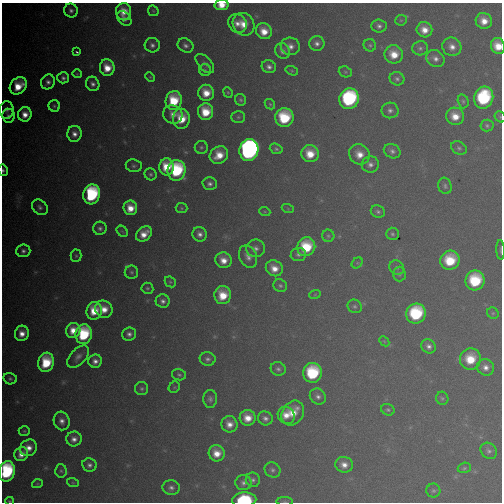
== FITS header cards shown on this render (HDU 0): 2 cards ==
NAXIS1  =                  500
NAXIS2  =                  500

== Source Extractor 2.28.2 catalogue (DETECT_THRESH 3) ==
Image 500 x 500 px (HDU 0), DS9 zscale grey, 1 PNG px = 1 image px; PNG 504 x 504 px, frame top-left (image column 1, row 500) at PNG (2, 3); each listed source drawn as its Kron ellipse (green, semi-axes under 4 px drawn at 4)
Background 4850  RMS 57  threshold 170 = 3 sigma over >= 5 px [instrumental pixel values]
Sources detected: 163; all 163 listed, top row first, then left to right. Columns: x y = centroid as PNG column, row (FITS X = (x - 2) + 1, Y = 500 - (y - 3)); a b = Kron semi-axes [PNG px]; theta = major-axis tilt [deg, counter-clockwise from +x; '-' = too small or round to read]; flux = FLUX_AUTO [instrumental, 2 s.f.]
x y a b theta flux
222 5 7 5 11 5.7e+04
71 10 7 6 - 1.5e+04
153 11 6 5 - 4.4e+03
124 12 8 7 - 5.7e+04
124 19 8 6 -47 1.8e+04
401 20 6 5 - 5.7e+03
484 21 8 7 - 5.1e+04
237 23 10 8 -48 3.4e+04
244 24 12 10 -54 6.6e+04
379 26 7 6 - 1.5e+04
424 30 8 7 - 4.8e+04
264 31 8 7 - 6.1e+04
317 43 7 7 - 2.0e+04
152 45 7 7 - 1.7e+04
185 45 8 6 -32 1.7e+04
370 45 6 6 - 8.1e+03
290 46 9 8 - 2.9e+04
498 46 8 7 - 7.2e+04
452 47 10 9 - 3.3e+04
420 48 8 7 - 1.2e+04
283 51 8 7 - 2.0e+04
77 52 3 2 - 6.8e+03
394 54 9 9 - 7.0e+04
435 59 9 8 - 2.3e+04
205 64 12 6 -47 1.5e+04
269 67 7 6 - 1.9e+04
107 68 8 7 - 7.1e+04
205 70 6 6 - 8.2e+03
292 71 6 4 -17 5.7e+03
345 72 7 5 -21 6.3e+03
77 74 4 4 - 4.1e+03
150 77 5 4 - 4.6e+03
63 78 6 5 - 1.4e+04
397 79 7 6 - 1.2e+04
48 82 7 6 - 1.8e+04
93 84 7 6 - 1.8e+04
18 86 9 7 48 9.2e+04
228 92 5 4 - 5.2e+03
206 93 8 8 - 6.5e+04
484 98 11 9 74 3.5e+05
349 99 10 9 - 5.1e+05
174 100 9 8 - 1.5e+05
241 100 6 5 - 8.1e+03
463 101 7 5 -74 7.9e+03
270 104 6 4 -43 5.5e+03
54 106 6 5 - 7.5e+03
7 110 8 7 - 1.4e+04
390 110 8 8 - 1.7e+04
206 112 8 7 - 1.0e+05
25 114 7 6 - 4.3e+04
173 114 10 9 - 3.6e+04
8 116 7 6 - 1.2e+04
455 116 9 8 - 6.0e+04
238 117 7 5 0 7.6e+03
500 117 6 5 - 6.2e+03
284 118 9 9 - 2.1e+05
181 119 10 8 88 1.0e+05
487 126 6 6 - 8.8e+03
74 134 8 7 - 2.8e+04
201 147 6 6 - 8.9e+03
459 148 8 6 -30 1.1e+04
276 149 6 5 - 9.0e+03
249 150 11 9 78 2.3e+06
392 151 8 7 - 1.6e+04
310 154 9 8 - 7.9e+04
359 154 10 10 - 5.0e+04
219 155 10 8 37 7.1e+04
370 164 8 8 - 2.1e+04
134 166 8 6 -8 1.0e+04
167 167 8 7 - 9.8e+04
3 170 6 4 -79 9.9e+03
177 170 10 9 - 3.2e+05
151 174 6 5 - 9.3e+03
210 184 7 6 - 1.5e+04
445 186 8 6 -74 1.1e+04
92 194 10 8 76 4.2e+05
40 207 9 6 -42 1.4e+04
130 208 7 6 - 5.9e+04
182 208 6 5 - 6.3e+03
288 209 6 4 -19 4.6e+03
378 211 7 6 - 1.0e+04
265 212 5 3 - 4.5e+03
100 228 7 6 - 1.4e+04
122 231 6 4 -43 5.9e+03
144 234 9 6 43 5.0e+04
200 234 7 7 - 2.1e+04
392 234 6 6 - 8.4e+03
328 236 6 6 - 8.2e+03
306 247 9 9 - 1.7e+05
256 248 9 9 - 2.1e+04
501 250 9 3 -88 6.4e+03
23 251 7 6 - 1.5e+04
298 254 7 6 - 1.4e+04
76 256 6 5 - 6.8e+03
248 257 12 8 -64 2.6e+04
223 260 8 7 - 4.6e+04
450 260 10 9 - 1.5e+05
357 263 6 5 - 5.6e+03
274 268 9 7 -32 4.8e+04
397 268 8 6 -40 1.1e+04
131 272 7 6 - 9.1e+03
399 274 7 6 - 9.3e+03
475 280 10 9 - 2.1e+05
170 282 6 5 - 5.9e+03
280 286 7 6 - 1.0e+04
147 288 6 5 - 7.7e+03
315 294 6 3 20 3.8e+03
223 295 9 8 - 9.5e+04
163 301 7 6 - 1.7e+04
355 306 7 6 - 1.0e+04
104 309 9 8 - 5.4e+04
94 311 9 7 75 9.0e+04
416 313 10 9 - 2.9e+05
493 313 6 5 - 6.3e+03
73 330 8 7 - 5.8e+04
22 333 8 7 - 4.3e+04
84 334 10 8 81 2.5e+05
129 334 7 6 - 1.7e+04
384 341 6 4 -45 5.0e+03
429 346 8 6 -41 1.9e+04
78 357 13 7 46 2.4e+04
208 359 8 7 - 1.5e+04
470 359 11 10 - 1.1e+05
95 361 7 6 - 2.3e+04
46 362 10 7 75 1.7e+05
486 367 9 8 - 2.7e+04
278 369 7 7 - 1.2e+04
313 373 10 9 - 2.5e+05
179 375 7 5 -13 8.4e+03
10 379 7 5 -14 9.9e+03
174 387 6 5 - 5.3e+03
142 389 7 6 - 9.9e+03
318 397 8 7 - 1.8e+04
442 398 6 6 - 8.1e+03
210 399 9 7 -90 1.4e+04
388 410 7 5 -24 8.4e+03
293 413 13 10 57 7.9e+04
286 415 9 8 - 4.5e+04
248 418 8 7 - 5.7e+04
265 418 7 7 - 1.7e+04
62 421 9 8 - 2.7e+04
229 424 8 8 - 3.7e+04
24 431 5 4 - 5.5e+03
74 439 7 7 - 2.7e+04
28 448 9 8 - 4.0e+04
489 451 9 7 -43 1.4e+04
217 453 8 7 - 5.7e+04
21 454 7 6 - 3.6e+04
89 465 7 6 - 1.5e+04
344 465 9 7 -9 3.5e+04
464 468 7 5 18 7.5e+03
272 470 8 7 - 1.3e+04
7 471 10 8 78 3.9e+05
61 471 6 5 - 9.0e+03
253 480 7 7 - 1.3e+04
73 483 6 4 -19 4.9e+03
243 483 8 7 - 1.7e+04
37 484 5 3 - 4.0e+03
171 488 9 7 -8 1.8e+04
433 491 7 7 - 9.8e+03
244 500 12 7 3 2.4e+05
10 501 4 3 - 4.2e+03
285 502 8 4 0 7.1e+03
At the frame edge (FLAGS 8, measured only in part): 9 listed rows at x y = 222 5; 498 46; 500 117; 3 170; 501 250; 7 471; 244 500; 10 501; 285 502